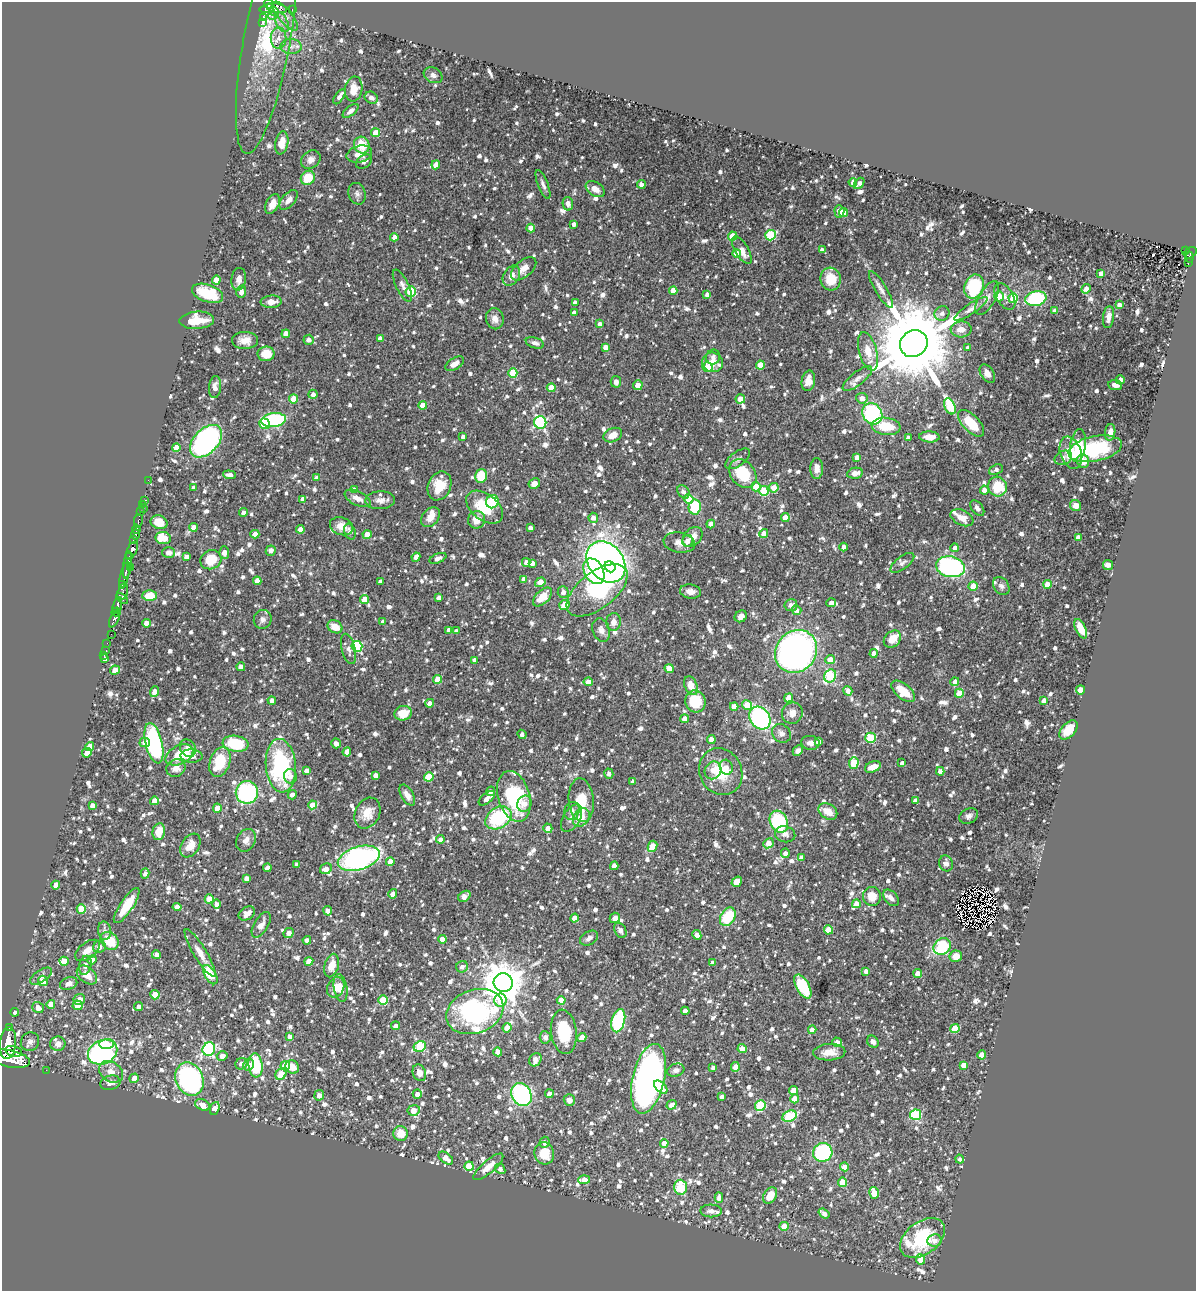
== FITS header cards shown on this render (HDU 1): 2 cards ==
NAXIS1  =                 1194
NAXIS2  =                 1289

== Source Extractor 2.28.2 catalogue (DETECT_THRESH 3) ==
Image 1194 x 1289 px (HDU 1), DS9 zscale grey, 1 PNG px = 1 image px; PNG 1198 x 1293 px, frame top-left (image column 1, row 1289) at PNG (2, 2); each listed source drawn as its Kron ellipse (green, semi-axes under 4 px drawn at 4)
Background 0.802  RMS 0.022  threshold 0.0655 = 3 sigma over >= 5 px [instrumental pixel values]
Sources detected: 1458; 4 with non-positive FLUX_AUTO (blend fragments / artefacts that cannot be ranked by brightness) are neither listed nor drawn; of the other 1454, the 500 brightest by FLUX_AUTO listed and drawn (954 fainter detections omitted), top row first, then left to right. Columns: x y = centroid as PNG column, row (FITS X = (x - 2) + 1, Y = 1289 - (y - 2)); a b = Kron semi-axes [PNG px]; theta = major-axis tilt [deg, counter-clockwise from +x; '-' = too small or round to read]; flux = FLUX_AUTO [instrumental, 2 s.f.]
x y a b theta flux
269 4 5 4 - 300
277 8 10 4 -11 370
267 9 7 4 9 400
292 9 3 2 - 8.1
274 11 4 3 - 83
273 16 5 2 - 62
285 16 18 6 -51 12
264 18 3 3 - 150
262 22 4 3 - 160
282 22 10 5 -65 7.5
278 38 10 8 89 11
266 42 113 23 80 200
291 46 10 7 -4 8.7
433 75 10 7 -28 6.1
354 89 12 8 81 21
339 97 8 4 56 8
371 98 7 5 -32 6.5
350 111 9 4 39 7.1
375 133 4 4 - 20
282 143 11 6 79 17
362 145 8 7 - 31
359 154 13 8 15 18
311 160 10 8 38 8.4
364 162 9 6 35 6.3
436 165 4 4 - 17
308 178 7 6 - 40
853 182 4 4 - 6.3
859 183 6 3 49 5.8
543 184 15 5 -69 6.7
641 184 4 4 - 7.1
595 189 10 7 -33 11
357 194 11 8 -73 6.4
289 200 12 6 49 9.5
272 204 10 6 62 14
568 204 7 5 -79 6.6
839 211 6 5 - 9.8
844 212 5 4 - 26
574 224 4 4 - 5.9
531 228 4 4 - 14
770 235 5 5 - 91
732 236 4 4 - 34
394 237 4 4 - 8.3
742 250 15 6 -59 13
822 250 4 4 - 5.8
1185 251 4 3 - 18
736 253 4 4 - 18
1190 253 7 5 36 90
1189 257 5 2 - 81
1188 263 4 2 - 21
524 269 15 8 41 13
1101 273 4 4 - 8.7
511 276 11 7 57 9.3
239 279 11 7 82 8.6
831 279 11 10 - 34
216 280 4 4 - 21
402 286 18 6 -64 8
974 287 12 9 69 100
881 289 21 5 -59 10
1086 289 5 4 - 11
673 291 4 4 - 16
241 292 6 5 - 6.3
411 292 5 5 - 93
208 293 16 8 -18 57
707 294 4 4 - 6.8
999 296 5 4 - 23
1005 296 15 8 -58 9.6
987 298 19 8 61 12
1013 298 5 5 - 88
1036 299 11 7 12 120
271 302 10 6 4 14
575 303 4 4 - 7.6
1119 305 4 4 - 7.9
971 309 19 5 34 8.1
1055 311 4 4 - 9.7
574 313 4 4 - 7.7
942 313 7 7 - 6.5
1108 317 11 5 83 7.6
495 319 10 9 - 10
197 320 17 8 3 32
600 324 4 4 - 7
961 329 10 8 2 15
286 334 4 4 - 19
380 338 4 4 - 8
245 340 13 8 -1 14
309 340 5 5 - 8
535 343 9 5 -17 6.4
914 344 14 13 - 28000
606 347 4 4 - 12
968 347 4 3 - 6.5
868 351 19 9 -74 22
266 354 8 7 - 25
713 357 7 6 - 6.2
712 362 10 10 - 15
455 364 10 5 30 13
760 365 4 4 - 28
708 367 5 5 - 45
513 373 5 4 - 59
987 374 10 6 -55 9
857 379 18 6 38 10
1120 380 4 4 - 8.3
808 381 10 6 79 14
616 382 6 5 - 7.3
638 385 5 4 - 19
1115 385 7 5 -9 7.4
215 387 11 6 86 10
551 388 4 4 - 23
313 394 4 4 - 6.6
862 398 6 5 - 10
293 399 4 4 - 34
740 399 4 4 - 16
423 405 4 4 - 18
950 406 8 5 -67 99
872 414 11 9 -54 150
274 420 12 7 7 180
540 422 6 6 - 230
971 423 17 8 -46 48
265 424 5 5 - 41
886 426 14 8 -7 37
1110 432 8 5 83 12
613 435 10 6 24 17
463 437 4 4 - 6.2
929 437 10 5 -3 17
908 438 4 4 - 6.8
206 441 19 12 46 330
1078 446 16 7 83 36
176 447 4 4 - 18
1095 449 27 12 11 130
1071 453 16 10 -70 32
857 457 4 4 - 7.7
1063 458 9 7 23 6.5
738 459 14 7 37 6.6
1083 461 7 6 - 19
817 468 10 6 89 12
996 470 7 5 24 6
855 473 8 5 11 11
743 474 16 12 -51 62
229 475 6 4 -6 9.1
481 476 7 6 - 44
317 478 4 4 - 8.3
148 480 2 2 - 6.7
534 484 6 5 - 11
439 486 15 11 67 33
756 487 5 4 - 22
997 487 10 9 - 51
194 488 4 3 - 7
774 488 5 4 - 20
354 490 4 4 - 12
984 490 4 4 - 11
764 491 5 5 - 76
683 492 7 5 -57 6.2
358 498 14 7 -26 12
302 499 4 3 - 6.3
689 499 5 4 - 37
144 500 3 2 - 8.4
380 500 15 9 4 10
492 502 7 6 - 61
142 504 2 2 - 17
1076 506 6 5 - 11
485 507 21 13 -38 56
695 507 7 6 - 59
977 508 9 5 -51 5.8
143 509 2 2 - 9.6
140 512 2 2 - 7.2
243 512 4 4 - 6.2
430 517 11 8 48 15
593 518 5 4 - 7.5
785 518 4 4 - 16
962 518 12 7 -25 18
476 520 9 8 - 17
138 521 7 3 80 120
159 522 8 7 - 23
711 524 4 4 - 13
341 526 12 8 -20 16
193 527 4 4 - 15
530 528 4 4 - 7.2
136 529 4 3 - 300
300 529 4 4 - 16
350 532 8 5 -69 7.5
764 533 4 4 - 14
135 534 5 4 - 350
255 534 4 4 - 11
367 535 4 4 - 24
693 537 11 8 45 12
1078 537 4 4 - 7.3
163 538 8 6 -7 35
133 540 3 2 - 60
687 541 6 5 - 7.5
679 542 16 10 -10 10
844 547 4 4 - 7.5
955 548 4 4 - 5.9
132 550 9 5 65 940
271 551 5 5 - 7.1
169 552 6 5 - 7.5
224 553 6 5 - 11
130 557 4 3 - 260
186 557 4 4 - 9.3
416 557 5 4 - 11
438 558 9 4 23 6.1
211 560 11 9 24 38
526 562 4 4 - 6.9
606 562 22 17 -52 820
532 563 4 4 - 8.7
902 563 14 6 37 6.3
127 565 14 3 82 280
1108 565 5 5 - 10
130 567 3 2 - 89
610 567 6 5 - 110
950 567 14 10 -11 240
594 571 13 9 -62 160
125 575 14 3 76 350
524 579 4 4 - 7.3
257 581 4 4 - 14
380 582 4 4 - 7.3
540 582 5 4 - 21
123 584 4 3 - 170
1047 584 4 4 - 23
973 586 4 4 - 23
1001 586 10 7 -56 5.8
597 590 36 18 37 180
690 591 10 7 -9 12
123 592 8 5 75 100
563 592 6 5 - 8.1
150 596 7 5 2 33
542 597 12 6 44 28
122 598 7 3 -39 130
439 598 4 4 - 8.8
364 599 4 4 - 25
831 603 5 4 - 8.4
117 605 9 3 74 710
564 605 5 5 - 28
791 605 6 6 - 7.3
796 610 5 5 - 7.4
116 612 4 4 - 210
741 616 6 5 - 7.9
114 619 9 4 65 700
263 619 9 9 - 7
383 622 4 4 - 7.2
614 622 9 7 81 11
146 623 4 4 - 18
335 627 8 6 -32 20
1081 629 10 5 -64 22
449 630 4 4 - 8.5
601 630 12 8 -71 9.4
456 631 4 4 - 6
111 634 2 2 - 17
892 639 9 7 43 19
107 643 2 2 - 10
357 646 5 5 - 130
348 649 15 6 -75 8.5
105 651 2 2 - 6.6
796 651 22 20 50 750
874 653 4 4 - 13
104 655 2 2 - 11
105 659 4 3 - 6
474 660 4 4 - 6.2
830 660 5 4 - 21
241 667 4 4 - 11
669 668 5 4 - 17
115 670 5 4 - 23
830 676 7 5 63 100
437 679 4 4 - 24
588 682 4 4 - 12
955 682 4 4 - 10
691 686 10 6 -68 19
1081 690 4 4 - 20
848 691 5 4 - 7.6
903 691 14 7 -39 39
154 692 5 4 - 13
959 693 4 4 - 31
788 698 5 4 - 18
272 700 4 4 - 9.8
1044 700 4 4 - 11
695 701 11 10 - 54
430 703 4 4 - 10
747 705 5 4 - 36
734 706 4 4 - 12
403 713 8 7 - 28
792 713 11 10 - 13
760 718 12 9 -52 240
685 719 4 4 - 12
1069 730 11 7 48 24
781 733 10 8 -44 7.7
522 734 5 4 - 6.1
871 738 5 5 - 100
711 739 4 4 - 11
145 742 5 5 - 7.9
818 742 4 4 - 8.6
154 743 21 8 -77 220
336 743 5 5 - 6.2
810 743 9 7 -8 7.2
235 744 13 8 -8 70
90 747 4 4 - 25
188 748 9 7 -61 7.5
798 751 5 4 - 6.9
347 752 4 4 - 11
87 753 5 4 - 13
179 755 15 9 26 41
192 756 11 6 -4 11
220 762 15 10 71 45
854 763 6 4 87 85
902 763 4 4 - 6.2
281 766 27 15 -85 180
726 767 7 6 - 7.2
873 767 8 5 22 13
176 768 10 8 24 11
306 770 4 3 - 5.9
713 770 9 8 - 13
940 771 4 4 - 10
721 772 24 21 -63 57
609 774 5 4 - 6.3
375 775 4 4 - 7.7
290 776 7 6 - 7.2
429 777 5 4 - 45
633 781 4 4 - 6.2
491 791 5 4 - 7.5
247 792 11 11 - 150
292 795 5 4 - 8.2
407 795 12 6 -59 11
514 796 26 16 -74 120
487 798 10 5 40 10
581 800 22 12 -84 37
915 800 4 4 - 6.6
154 801 4 4 - 11
524 804 8 7 - 12
92 805 4 4 - 9.3
312 805 4 4 - 19
217 808 4 4 - 18
572 811 9 7 67 7.2
828 811 10 7 -35 19
367 813 16 12 64 22
969 816 10 7 26 6.8
581 817 10 7 54 20
498 818 14 10 33 110
572 818 15 8 59 11
779 822 11 8 -63 100
548 828 5 4 - 10
159 832 9 6 79 25
785 834 10 8 -15 7.2
440 839 4 4 - 6.6
246 840 12 9 62 9.4
768 843 5 4 - 19
190 845 13 8 57 18
653 846 6 4 64 35
785 853 5 4 - 7.3
359 858 21 11 18 320
801 858 4 4 - 8.3
390 862 4 4 - 18
946 863 8 7 - 6.8
297 864 4 4 - 5.8
614 866 4 4 - 9.3
267 868 4 4 - 11
326 869 6 5 - 11
145 873 5 4 - 6.7
247 878 4 4 - 11
737 882 5 4 - 12
56 885 4 4 - 19
393 894 5 4 - 9.5
464 896 7 5 38 8.7
872 896 9 9 - 21
891 898 9 6 -48 5.9
209 899 4 4 - 26
216 904 4 4 - 5.9
856 904 4 4 - 11
127 905 21 6 56 40
177 907 4 4 - 12
81 909 5 4 - 47
328 911 5 4 - 13
247 913 9 6 34 10
728 917 10 7 57 63
575 918 4 4 - 17
615 918 5 5 - 8
261 925 14 7 59 9.1
620 930 8 5 -61 6.7
828 930 5 4 - 32
104 931 9 6 -81 6.7
289 933 5 5 - 9.9
697 935 5 4 - 14
589 938 10 6 31 7.1
442 939 4 4 - 13
307 940 4 4 - 7.6
110 941 10 8 -44 42
942 946 9 7 42 89
99 947 6 6 - 8.3
88 950 14 8 35 14
200 953 28 6 -58 16
156 955 4 4 - 11
956 956 6 5 - 18
92 960 4 4 - 21
64 961 4 4 - 21
309 961 4 4 - 15
713 963 4 4 - 10
85 965 10 6 75 7.3
332 966 12 7 75 22
462 967 6 5 - 8
866 971 4 4 - 8
918 974 4 4 - 18
87 975 11 7 -40 18
210 975 11 5 -59 52
41 976 12 6 33 7.3
43 981 5 4 - 19
69 983 9 6 22 8.4
503 983 9 9 - 5200
803 986 13 6 -60 72
336 987 10 8 66 16
341 988 14 6 -80 13
155 995 4 4 - 26
79 999 6 5 - 13
383 1000 5 4 - 55
501 1000 6 6 - 53
561 1000 4 4 - 19
51 1004 4 4 - 23
78 1005 5 4 - 26
139 1006 4 4 - 7.5
38 1008 6 5 - 12
685 1011 4 4 - 8.8
15 1012 4 3 - 5.8
475 1012 29 21 21 340
618 1021 12 6 75 140
396 1026 4 4 - 8.1
10 1028 3 3 - 80
507 1028 5 4 - 15
955 1029 5 4 - 59
812 1030 4 4 - 12
564 1032 22 13 -83 69
290 1037 4 4 - 13
545 1037 6 5 - 5.8
582 1037 5 4 - 21
30 1042 9 9 - 7.4
837 1042 4 4 - 8.5
873 1042 6 5 - 6
8 1043 16 8 84 3200
58 1044 7 7 - 10
107 1044 7 5 1 22
420 1046 6 5 - 110
742 1048 4 4 - 15
209 1049 7 6 - 200
14 1051 9 5 -15 1100
103 1052 15 12 24 270
498 1052 4 4 - 18
829 1052 16 8 3 17
982 1055 4 4 - 22
222 1056 5 5 - 9.3
10 1059 21 8 -12 2700
535 1060 7 5 54 7.6
241 1064 6 5 - 7.4
249 1065 6 5 - 10
255 1065 12 7 -84 91
964 1065 4 4 - 16
285 1066 5 5 - 29
292 1067 7 6 - 18
735 1067 5 4 - 14
713 1068 4 4 - 5.9
46 1070 2 2 - 10
676 1070 9 6 18 6.2
111 1072 13 9 -34 14
419 1073 8 6 -69 9.8
281 1074 6 5 - 28
134 1078 5 4 - 9
189 1079 17 13 -67 330
649 1079 35 16 77 730
110 1083 10 7 15 9.1
661 1087 8 4 -42 27
794 1090 4 4 - 22
417 1094 4 4 - 9
521 1094 12 9 -59 230
549 1094 4 4 - 9.9
319 1095 5 5 - 10
722 1097 4 4 - 8.7
795 1099 4 4 - 22
569 1100 6 5 - 8.3
202 1105 8 5 -23 17
672 1105 5 4 - 10
760 1106 5 5 - 93
215 1108 7 4 69 18
414 1110 6 5 - 21
916 1115 5 5 - 120
790 1116 7 5 23 98
401 1134 7 7 - 23
544 1142 5 5 - 7.4
664 1143 4 4 - 14
823 1152 10 9 - 160
544 1153 11 10 - 34
446 1158 8 5 -38 15
960 1159 4 4 - 5.9
469 1166 4 4 - 38
488 1167 19 6 41 16
844 1167 4 4 - 13
500 1169 6 4 -50 6.3
584 1180 6 4 6 19
843 1182 4 4 - 48
680 1187 7 6 - 63
874 1193 6 4 -75 38
770 1195 9 6 58 27
719 1198 5 4 - 7.6
711 1211 11 6 -1 8.9
824 1213 6 4 -37 8.6
784 1226 4 4 - 22
922 1238 25 16 36 120
934 1240 7 6 - 8.6
921 1259 5 4 - 24
At the frame edge (FLAGS 8, measured only in part): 1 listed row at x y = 10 1059
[954 fainter detections neither listed nor drawn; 4 non-positive-flux detections neither listed nor drawn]